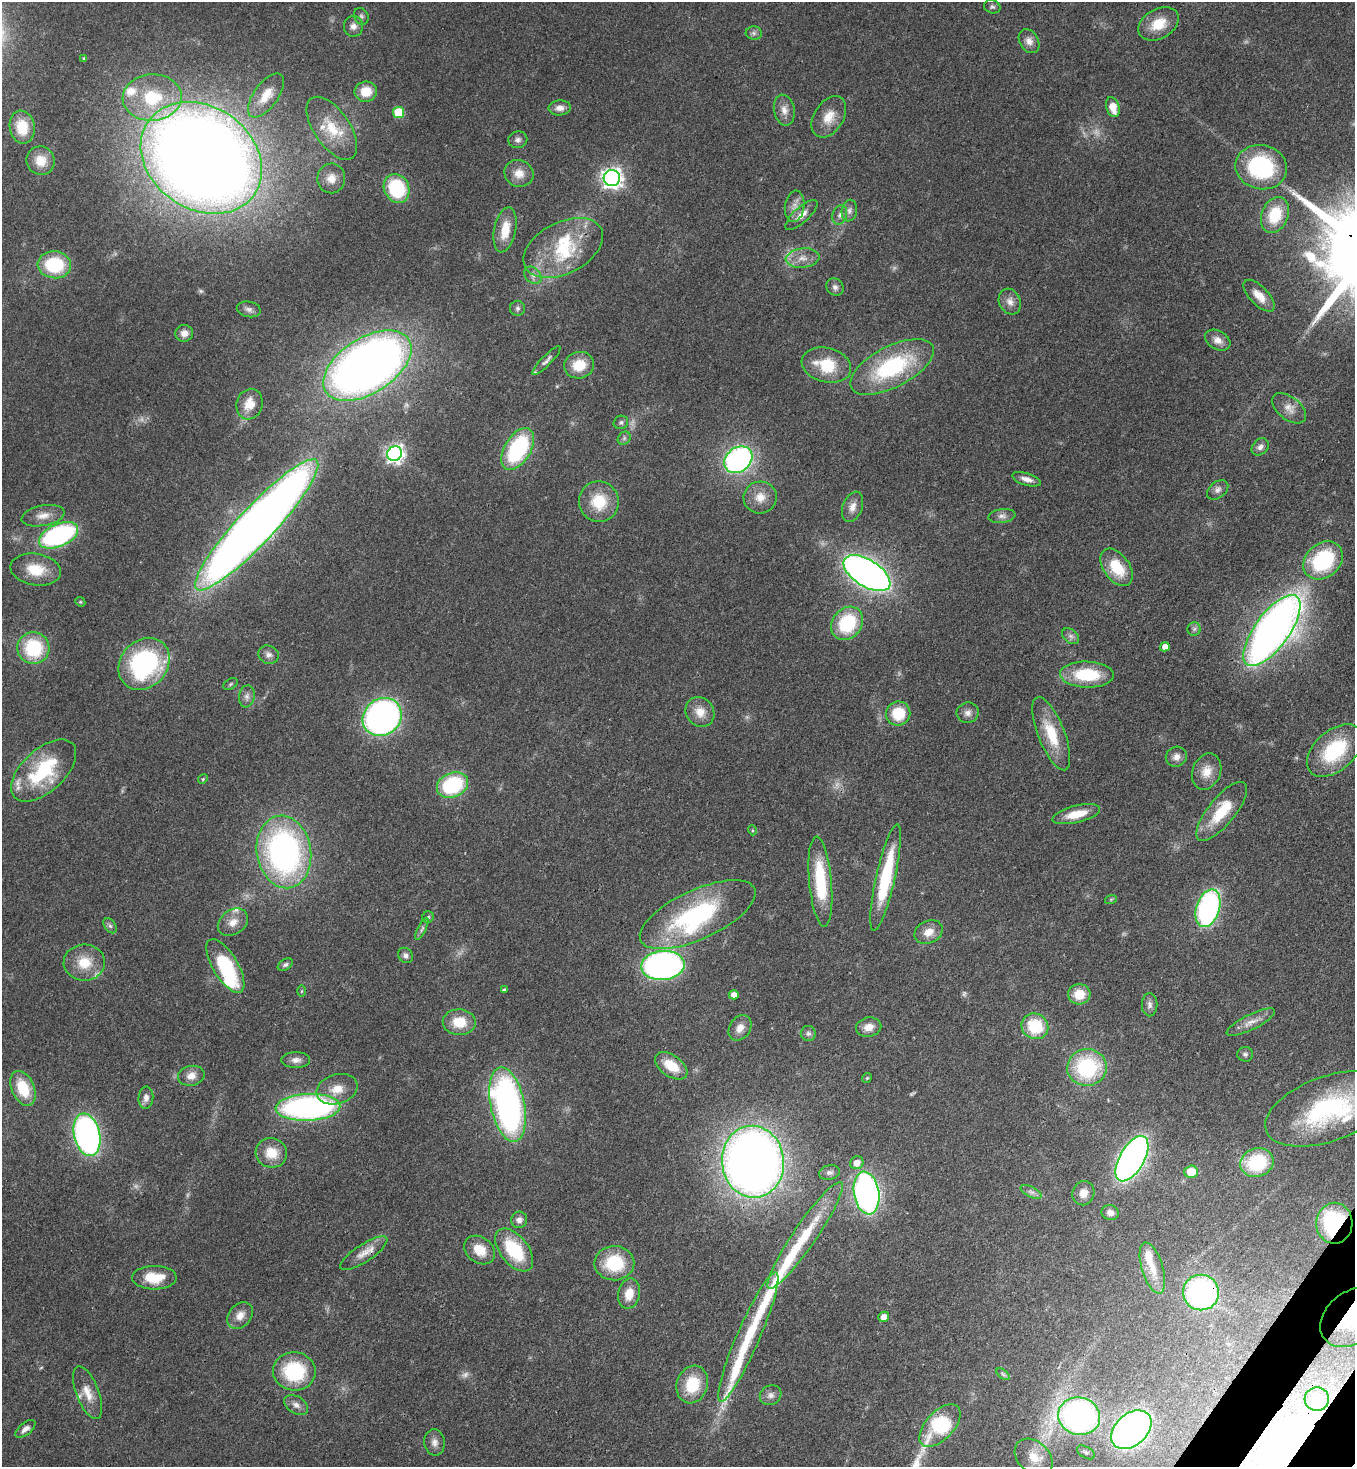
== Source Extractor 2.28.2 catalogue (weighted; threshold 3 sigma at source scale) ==
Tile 6 of 4 x 4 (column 2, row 2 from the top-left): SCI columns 1719-3071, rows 2990-4454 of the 6003 x 5980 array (HDU 1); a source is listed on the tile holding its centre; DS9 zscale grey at full resolution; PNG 1357 x 1469 px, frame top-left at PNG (2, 2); each listed source drawn as its Kron ellipse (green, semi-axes under 4 px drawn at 4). Shown black and unused: <1% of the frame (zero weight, under 3 of 4 exposures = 7% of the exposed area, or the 3 px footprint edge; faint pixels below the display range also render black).
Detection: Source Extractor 2.28.2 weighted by HDU 2 'WHT'; one run over the whole footprint, this tile lists its part. Background 0.0796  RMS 0.0039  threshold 0.0176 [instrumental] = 3 sigma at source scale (4.5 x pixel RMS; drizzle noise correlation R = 1.50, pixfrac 1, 0.05/0.05 arcsec/px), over >= 5 px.
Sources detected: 200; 11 too faint to see at this stretch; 2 inside a brighter object's white glare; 2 long thin detections or spike segments (spike, bleed or trail) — neither listed nor drawn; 11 inside a brighter listed object's ellipse — not listed separately; the other 174 listed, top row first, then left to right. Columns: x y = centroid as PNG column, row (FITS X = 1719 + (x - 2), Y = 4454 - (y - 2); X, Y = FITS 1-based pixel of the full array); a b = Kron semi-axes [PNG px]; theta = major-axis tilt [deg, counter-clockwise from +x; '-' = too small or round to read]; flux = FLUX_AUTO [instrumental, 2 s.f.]
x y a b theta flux
992 7 8 6 -16 0.97
361 16 9 7 -64 1.1
1158 24 21 14 30 9.3
353 26 10 9 - 2.4
754 33 8 6 -1 1.2
1029 41 13 9 -59 2.9
84 59 4 3 - 0.83
366 92 11 10 - 7.4
266 95 26 12 54 7.1
152 97 29 23 4 23
1113 107 10 6 -72 5.9
560 108 11 7 4 2.7
784 110 15 10 -78 3.5
398 112 5 5 - 20
829 117 22 14 57 6.8
22 127 16 12 -80 9.5
332 128 36 18 -55 14
518 140 9 8 - 1.7
201 158 65 51 -34 860
41 161 14 14 - 6.2
1261 167 26 22 -11 40
519 173 15 13 -23 4.9
331 178 15 14 - 4.8
612 178 8 8 - 210
397 188 15 12 -63 27
795 206 15 9 83 3.2
849 211 11 7 80 1.8
801 215 21 7 42 3.8
840 215 10 7 70 1.7
1275 215 19 13 68 15
505 230 23 11 79 8.3
563 248 43 26 27 25
803 258 17 9 7 4.3
54 265 16 13 -5 23
533 275 10 7 -45 1.9
835 287 9 8 - 1.5
1259 296 20 9 -46 4.7
1010 302 13 10 -64 3.1
517 308 7 7 - 1.2
249 309 12 7 -11 1.9
184 333 9 8 - 2.6
1218 340 13 9 -29 3.2
546 361 19 5 46 1.7
579 365 15 13 14 9.1
826 365 25 17 -15 15
367 366 49 28 32 380
892 367 46 20 27 42
250 404 15 13 72 6.3
1289 408 20 11 -38 4.1
621 422 7 6 - 1
624 438 7 6 - 0.96
1260 447 9 7 46 1.9
518 449 23 13 59 42
395 454 7 7 - 170
738 460 15 12 38 97
1027 479 15 6 -17 2.6
1218 490 12 8 40 1.8
760 497 16 16 - 6
599 502 20 20 - 14
853 507 16 9 69 3.2
43 516 22 10 11 4.5
1002 516 13 7 6 1.9
257 525 88 18 47 620
58 535 21 11 24 71
1323 560 22 17 41 34
1117 567 21 13 -54 14
36 570 25 16 -9 10
867 573 26 13 -32 250
80 602 5 4 - 0.48
847 623 18 14 50 26
1194 629 7 6 - 1
1272 631 42 17 54 310
1071 636 9 6 -40 1.5
1165 647 5 4 - 3.1
33 648 16 15 - 24
268 655 10 9 - 1.9
144 664 28 23 48 61
1087 675 27 13 -2 21
230 684 8 5 28 0.67
247 696 11 8 81 1.9
700 712 16 13 -53 5.3
898 713 12 12 - 13
968 713 11 10 - 2.3
382 717 20 18 41 140
1051 734 39 13 -69 14
1335 751 32 20 41 29
1176 757 11 10 - 2.4
44 771 40 21 43 32
1207 772 18 14 69 5.7
203 779 5 4 - 0.53
452 785 16 12 23 35
1222 811 36 13 51 15
1076 814 24 8 14 8
752 830 5 3 - 0.41
284 852 36 27 -80 120
886 878 55 9 77 29
820 882 45 11 -85 24
1111 899 6 4 18 0.47
1208 908 19 11 72 85
698 915 62 24 25 58
428 917 5 5 - 0.73
233 922 16 12 36 4.5
110 926 8 5 -53 1
422 929 12 4 65 1.2
928 932 15 11 26 4.7
405 955 8 7 - 1.4
84 963 21 18 -1 10
285 965 8 5 31 0.94
663 965 22 14 5 140
225 966 30 12 -59 28
504 990 4 3 - 0.82
301 991 6 4 88 0.43
1079 994 11 10 - 7.7
734 995 5 4 - 3.1
1150 1005 11 8 -89 1.8
459 1022 16 13 -1 9.7
1251 1022 26 7 26 4
1035 1026 13 12 - 18
869 1027 13 9 10 3.7
740 1028 14 10 57 3.8
808 1033 7 7 - 1.2
1245 1054 8 7 - 1.1
296 1060 14 8 0 2.3
671 1066 18 10 -36 9.4
1087 1067 20 18 3 36
191 1076 13 10 12 3.5
867 1078 5 4 - 0.51
23 1088 18 11 -66 12
337 1089 21 14 18 7.1
146 1098 11 7 85 2
507 1104 38 17 -78 140
308 1107 32 13 2 120
1329 1109 67 32 20 57
87 1135 21 13 -77 130
271 1153 16 14 -21 7.8
1132 1159 25 12 60 210
753 1162 36 31 -83 410
857 1163 7 6 - 3.3
1257 1163 17 14 19 22
829 1172 11 7 11 1.5
1191 1172 7 6 - 6.7
1031 1192 11 5 -25 1.4
867 1193 22 12 -80 140
1083 1193 12 11 - 3.8
1110 1213 9 7 -16 2.1
519 1220 8 8 - 1.8
1334 1223 20 18 89 49
805 1235 64 11 56 20
480 1250 17 12 -38 7.4
514 1250 25 14 -52 22
364 1253 27 9 33 4.9
614 1263 20 17 2 19
1152 1268 26 10 -73 7.3
154 1278 22 12 0 10
1201 1293 18 17 - 85
629 1294 15 11 78 5.9
240 1316 15 11 51 3.9
884 1317 5 5 - 3.7
1353 1317 36 25 37 47
748 1337 70 11 67 24
294 1371 21 19 -4 28
1003 1374 8 4 -38 0.77
692 1384 19 15 71 15
88 1393 28 11 -69 6.3
771 1395 11 9 28 2.1
1317 1399 12 12 - 6.1
296 1405 13 8 -32 2.3
1079 1416 21 18 -12 130
940 1426 26 14 47 33
25 1429 12 6 39 1.9
1131 1430 23 16 42 190
434 1442 13 10 -86 2.6
1086 1452 10 5 -30 1.1
1034 1457 21 15 -42 7.5
Overlapping masked pixels (flux is a lower limit): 5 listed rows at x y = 1272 631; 1334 1223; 364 1253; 1201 1293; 1353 1317
Isophote crosses this tile's border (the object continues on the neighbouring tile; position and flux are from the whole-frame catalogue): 3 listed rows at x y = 1335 751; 1329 1109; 1353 1317
Unlisted compact peaks at least as high as the median listed source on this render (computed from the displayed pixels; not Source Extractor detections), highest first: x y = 1313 258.